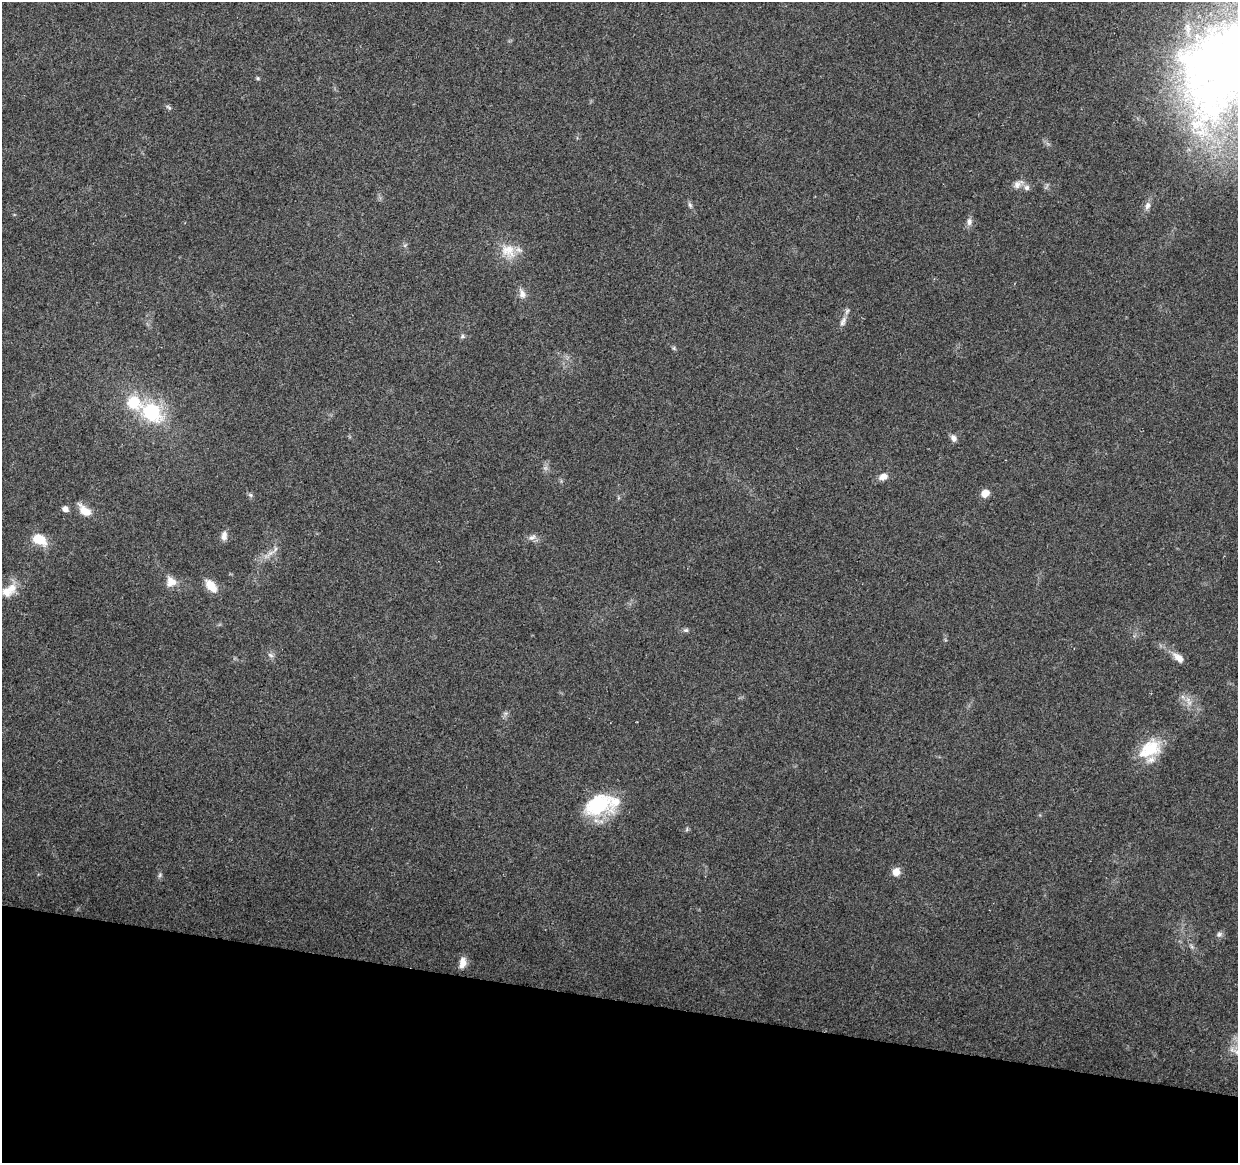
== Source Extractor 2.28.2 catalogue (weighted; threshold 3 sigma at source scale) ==
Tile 15 of 4 x 4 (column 3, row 4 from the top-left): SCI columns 2473-3708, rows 224-1384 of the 4952 x 5152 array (HDU 1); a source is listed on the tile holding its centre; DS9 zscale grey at full resolution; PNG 1240 x 1165 px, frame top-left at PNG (2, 2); no overlay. Shown black and unused: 14% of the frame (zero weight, under 2 of 3 exposures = <1% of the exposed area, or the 3 px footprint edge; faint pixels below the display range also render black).
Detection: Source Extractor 2.28.2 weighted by HDU 2 'WHT'; one run over the whole footprint, this tile lists its part. Background 0.0677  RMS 0.0081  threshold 0.0366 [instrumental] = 3 sigma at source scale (4.5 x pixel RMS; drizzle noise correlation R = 1.50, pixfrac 1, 0.0396/0.0396 arcsec/px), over >= 5 px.
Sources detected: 42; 2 too faint to see at this stretch — not listed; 2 inside a brighter listed object's ellipse — not listed separately; the other 38 listed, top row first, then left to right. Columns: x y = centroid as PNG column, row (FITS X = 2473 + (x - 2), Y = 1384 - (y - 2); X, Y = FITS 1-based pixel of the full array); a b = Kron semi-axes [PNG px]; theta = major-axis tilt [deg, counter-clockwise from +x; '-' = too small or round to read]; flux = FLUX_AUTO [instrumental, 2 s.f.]
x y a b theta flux
258 78 5 4 - 1.2
168 107 8 4 -35 1.5
1202 132 22 15 18 23
1018 184 14 8 39 5.5
1027 187 8 7 - 3
690 205 7 5 -62 1.9
1147 206 12 7 74 3.9
969 222 11 7 85 3.6
508 251 24 18 -46 17
522 294 14 7 -67 4.8
843 321 16 7 66 4.8
462 336 6 6 - 1.7
674 348 6 4 -90 1.2
134 403 20 17 -36 27
151 412 18 13 -40 65
953 438 9 7 -62 3.5
883 477 10 7 15 6
985 493 9 8 - 7.5
250 495 7 5 -22 1.6
65 509 7 6 - 4
84 510 16 9 -42 11
224 536 12 7 78 4.8
532 537 12 7 31 3.8
39 539 18 11 -24 17
270 553 16 4 32 4.7
171 582 14 13 - 8.1
211 586 18 10 -49 11
9 590 24 13 32 13
686 630 8 5 12 1.9
271 655 7 6 - 2.3
1178 658 17 8 -41 6.9
1150 748 28 21 15 29
597 804 37 26 15 50
896 872 10 9 - 6
160 875 7 5 48 1.5
1219 934 8 7 - 2.5
1192 946 7 4 -46 1.8
463 962 13 9 79 6.4